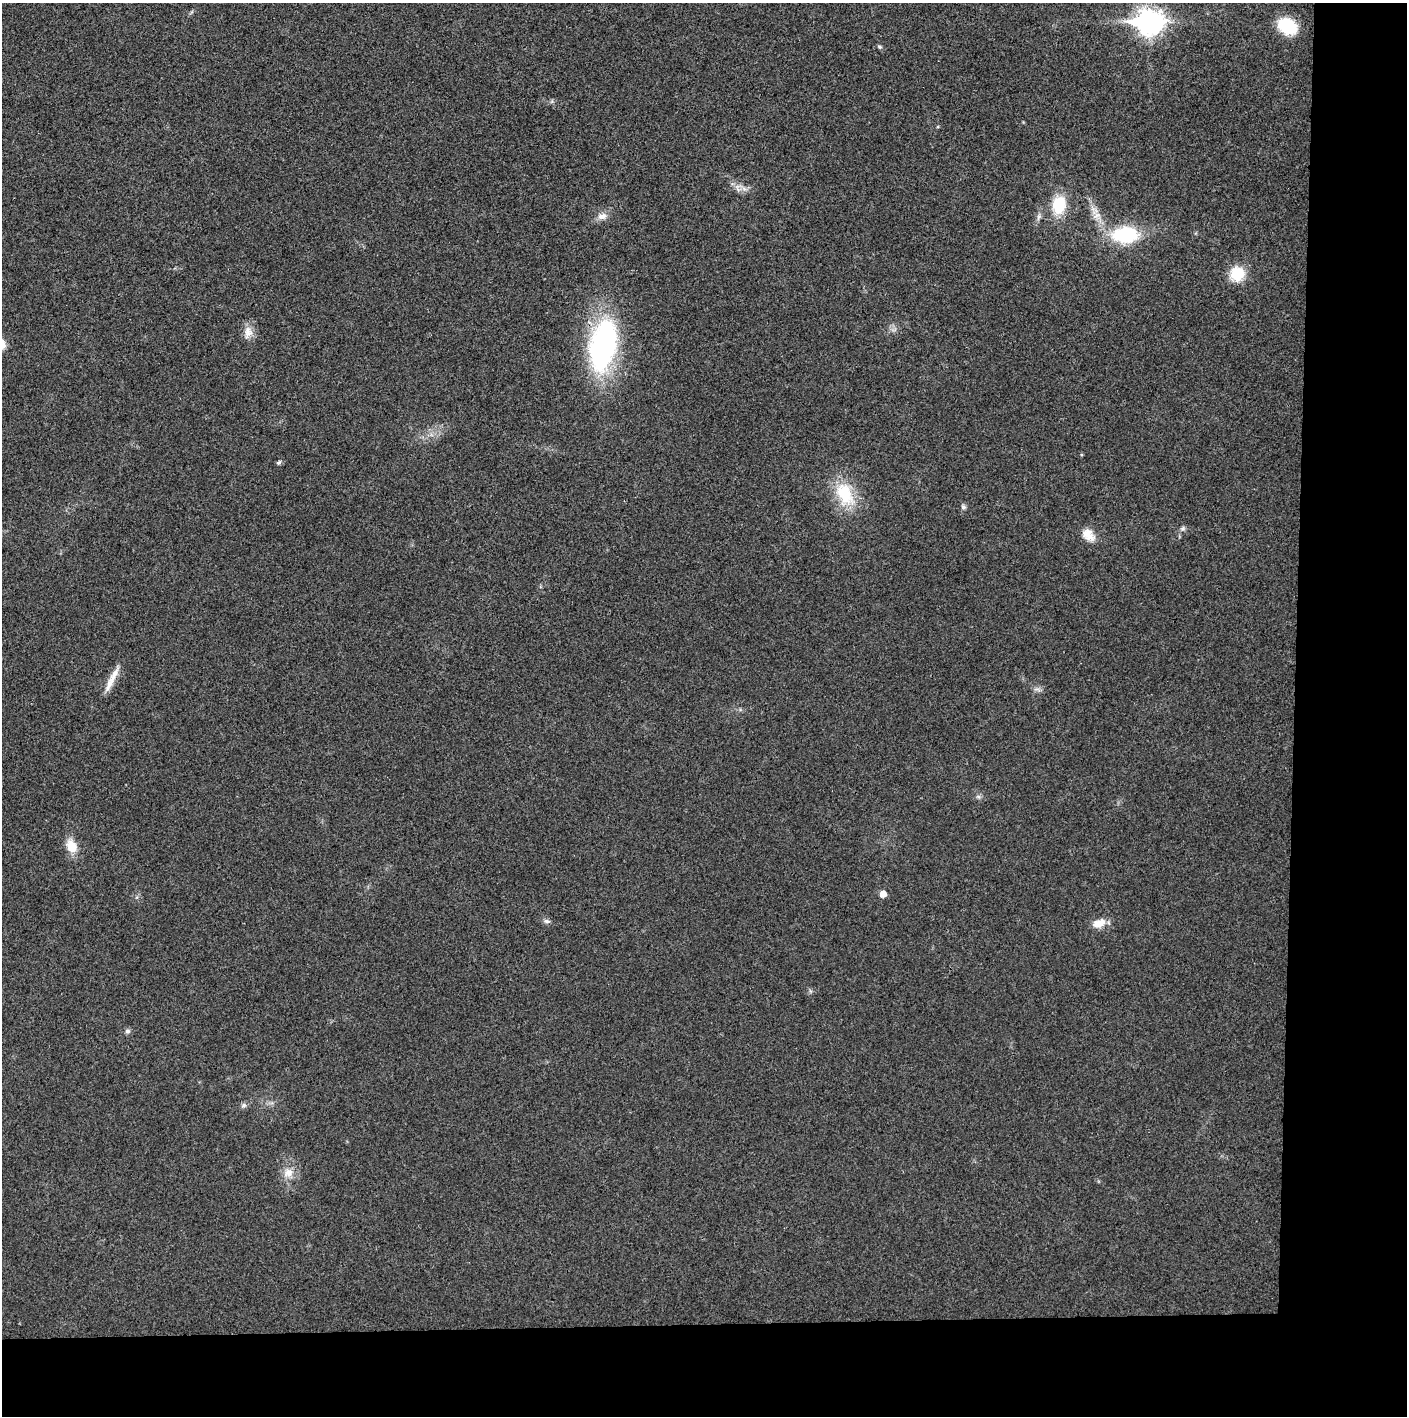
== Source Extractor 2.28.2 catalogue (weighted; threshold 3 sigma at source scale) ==
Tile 9 of 3 x 3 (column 3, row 3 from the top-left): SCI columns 2813-4217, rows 1-1414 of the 4221 x 4243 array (HDU 1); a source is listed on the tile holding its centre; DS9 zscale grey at full resolution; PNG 1409 x 1418 px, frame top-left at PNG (2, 3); no overlay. Shown black and unused: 14% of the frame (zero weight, under 3 of 4 exposures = <1% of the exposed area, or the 3 px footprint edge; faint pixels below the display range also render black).
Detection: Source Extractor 2.28.2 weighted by HDU 2 'WHT'; one run over the whole footprint, this tile lists its part. Background 0.0253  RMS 0.0059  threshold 0.0267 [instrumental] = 3 sigma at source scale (4.5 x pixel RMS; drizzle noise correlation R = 1.50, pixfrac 1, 0.05/0.05 arcsec/px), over >= 5 px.
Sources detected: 26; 1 inside a brighter listed object's ellipse — not listed separately; the other 25 listed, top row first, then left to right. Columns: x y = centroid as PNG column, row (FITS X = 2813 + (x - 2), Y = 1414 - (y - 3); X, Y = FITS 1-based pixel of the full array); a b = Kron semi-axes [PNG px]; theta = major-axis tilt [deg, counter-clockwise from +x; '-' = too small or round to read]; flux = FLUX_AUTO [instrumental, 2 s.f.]
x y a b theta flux
1149 22 11 9 0 520
1287 26 17 12 -26 30
879 47 7 3 -19 0.9
744 189 7 4 -19 1.9
1059 205 18 13 82 21
1097 215 12 6 33 2.9
602 216 13 9 11 3.9
1125 235 27 16 2 40
1237 274 16 15 - 16
248 332 18 11 87 5.6
603 345 53 25 77 130
279 463 6 5 - 1
845 494 33 19 -66 26
963 507 6 6 - 1.4
1183 528 6 6 - 1.2
1088 535 19 12 -43 7.2
110 683 28 8 64 6.9
978 796 7 4 -1 1.2
71 846 16 11 -62 9.5
883 894 5 5 - 5.7
547 921 9 5 -15 1.6
1099 923 17 9 23 6.9
127 1031 7 6 - 1.6
244 1105 7 5 -45 1.4
288 1173 13 11 53 5.9
Overlapping masked pixels (flux is a lower limit): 1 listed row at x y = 603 345